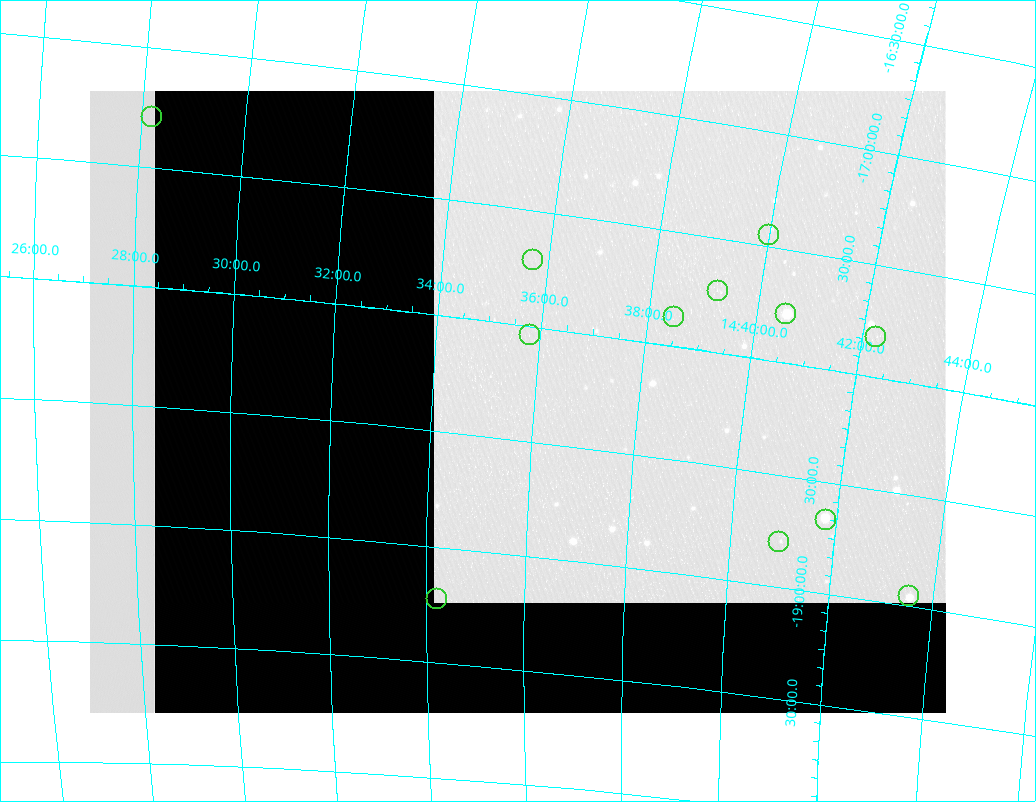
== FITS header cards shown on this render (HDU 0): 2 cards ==
NAXIS1  =                  856 / Size of image - Xaxis
NAXIS2  =                  622 / Size of image - Yaxis

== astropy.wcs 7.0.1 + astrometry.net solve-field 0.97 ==
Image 856 x 622 px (HDU 0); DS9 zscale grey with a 90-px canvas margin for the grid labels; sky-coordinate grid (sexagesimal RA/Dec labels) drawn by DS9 from the SOLVED WCS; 12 Tycho-2 reference stars matched to detected sources circled (green)
Header WCS: none
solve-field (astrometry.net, Tycho-2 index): SOLVED blind (the file carries no WCS)
Solved WCS: RA---TAN-SIP/DEC--TAN-SIP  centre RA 14:35:41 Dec -18:20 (218.92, -18.33 deg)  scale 16.7 x 15.6 arcsec/px (non-square pixels)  FOV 238.0' x 162.0'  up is -5 deg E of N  parity flipped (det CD > 0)
(file carries no celestial WCS; the grid is the blind solution)
Tycho-2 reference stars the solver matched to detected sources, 12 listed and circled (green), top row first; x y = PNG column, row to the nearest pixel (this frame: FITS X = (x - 90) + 1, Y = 622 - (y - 91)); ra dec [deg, ICRS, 3 dp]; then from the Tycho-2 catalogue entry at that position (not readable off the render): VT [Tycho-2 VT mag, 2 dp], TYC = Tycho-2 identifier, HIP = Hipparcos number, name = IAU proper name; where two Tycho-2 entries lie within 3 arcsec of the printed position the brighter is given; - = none
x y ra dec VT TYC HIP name
152 117 217.052 -17.291 8.58 6156-918-1 - -
769 235 220.000 -17.450 8.91 6157-1363-1 71699 -
533 260 218.931 -17.711 9.77 6157-233-1 - -
718 291 219.811 -17.732 9.66 6157-1173-1 - -
786 314 220.136 -17.786 9.44 6158-576-1 - -
674 317 219.623 -17.875 8.96 6157-1152-1 - -
530 335 218.952 -18.037 9.29 6157-160-1 71380 -
876 337 220.567 -17.823 8.84 6158-339-1 71892 -
826 520 220.452 -18.671 8.30 6158-4-1 71850 -
779 542 220.240 -18.798 9.19 6162-1475-1 71776 -
909 596 220.887 -18.953 8.82 6162-926-1 - -
437 599 218.558 -19.227 8.57 6161-507-1 - -